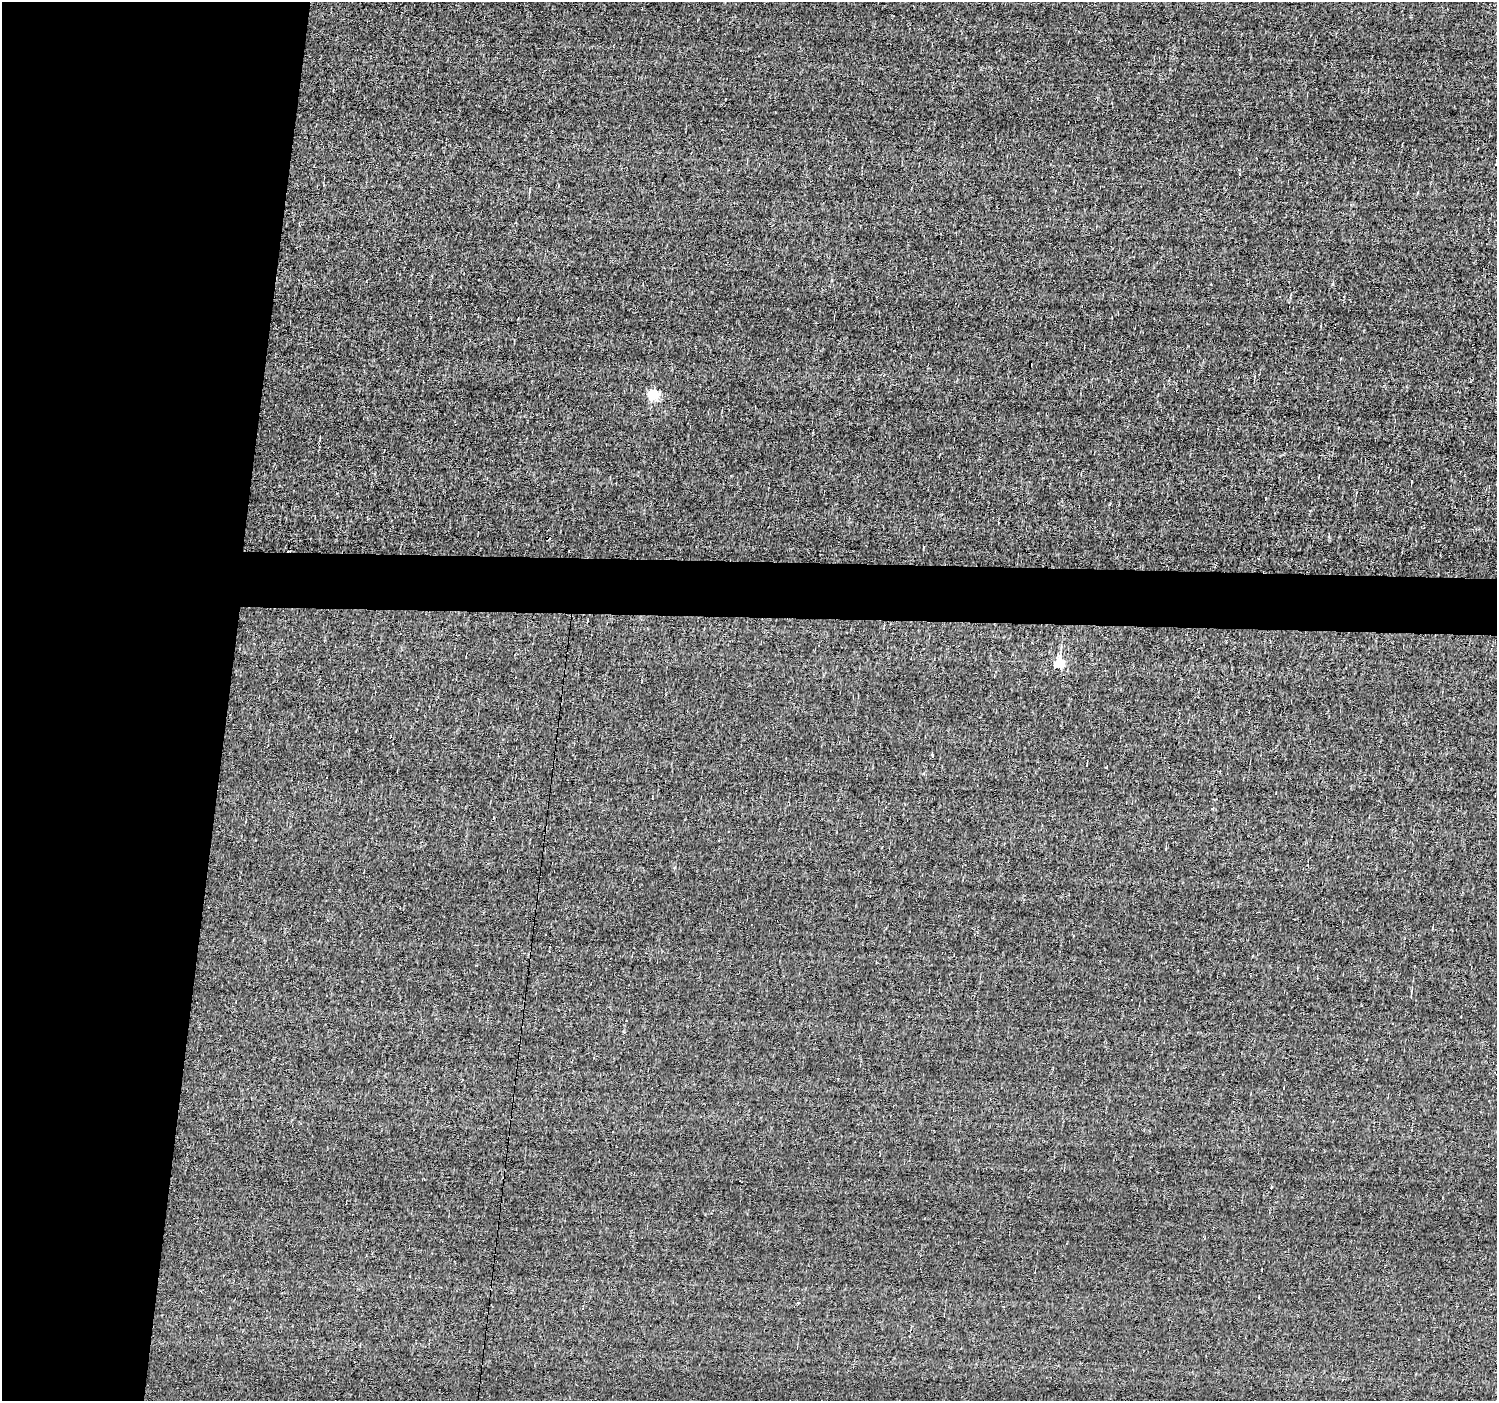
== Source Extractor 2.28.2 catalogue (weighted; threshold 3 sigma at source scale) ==
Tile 4 of 3 x 3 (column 1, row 2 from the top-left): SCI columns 1-1495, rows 1500-2898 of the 4486 x 4506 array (HDU 1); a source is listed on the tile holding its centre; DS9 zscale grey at full resolution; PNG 1499 x 1403 px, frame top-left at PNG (2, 2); no overlay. Shown black and unused: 18% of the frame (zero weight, under 3 of 4 exposures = <1% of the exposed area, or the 3 px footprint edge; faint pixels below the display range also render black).
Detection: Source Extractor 2.28.2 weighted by HDU 2 'WHT'; one run over the whole footprint, this tile lists its part. Background 0.00709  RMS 0.05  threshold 0.225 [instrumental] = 3 sigma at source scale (4.5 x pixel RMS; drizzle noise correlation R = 1.50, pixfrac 1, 0.05/0.05 arcsec/px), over >= 5 px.
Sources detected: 15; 4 cosmic-ray / hot-pixel residue — not listed; the other 11 listed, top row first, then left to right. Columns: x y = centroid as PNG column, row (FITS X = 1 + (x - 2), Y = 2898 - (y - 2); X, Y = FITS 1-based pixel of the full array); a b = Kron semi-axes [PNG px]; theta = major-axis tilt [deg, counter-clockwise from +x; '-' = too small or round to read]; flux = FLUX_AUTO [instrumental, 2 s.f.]
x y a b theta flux
530 188 4 3 - 3.8
653 394 5 5 - 570
1411 481 4 2 - 3.5
1109 504 4 2 - 5.2
1059 664 6 5 - 440
326 778 2 2 - 3.4
1212 808 3 3 - 17
1411 996 4 3 - 4.2
463 1080 3 2 - 6.1
1205 1237 4 3 - 5.2
582 1309 3 3 - 4.9
Unlisted compact peaks at least as high as the median listed source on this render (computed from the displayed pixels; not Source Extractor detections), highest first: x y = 675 867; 476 965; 624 1032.